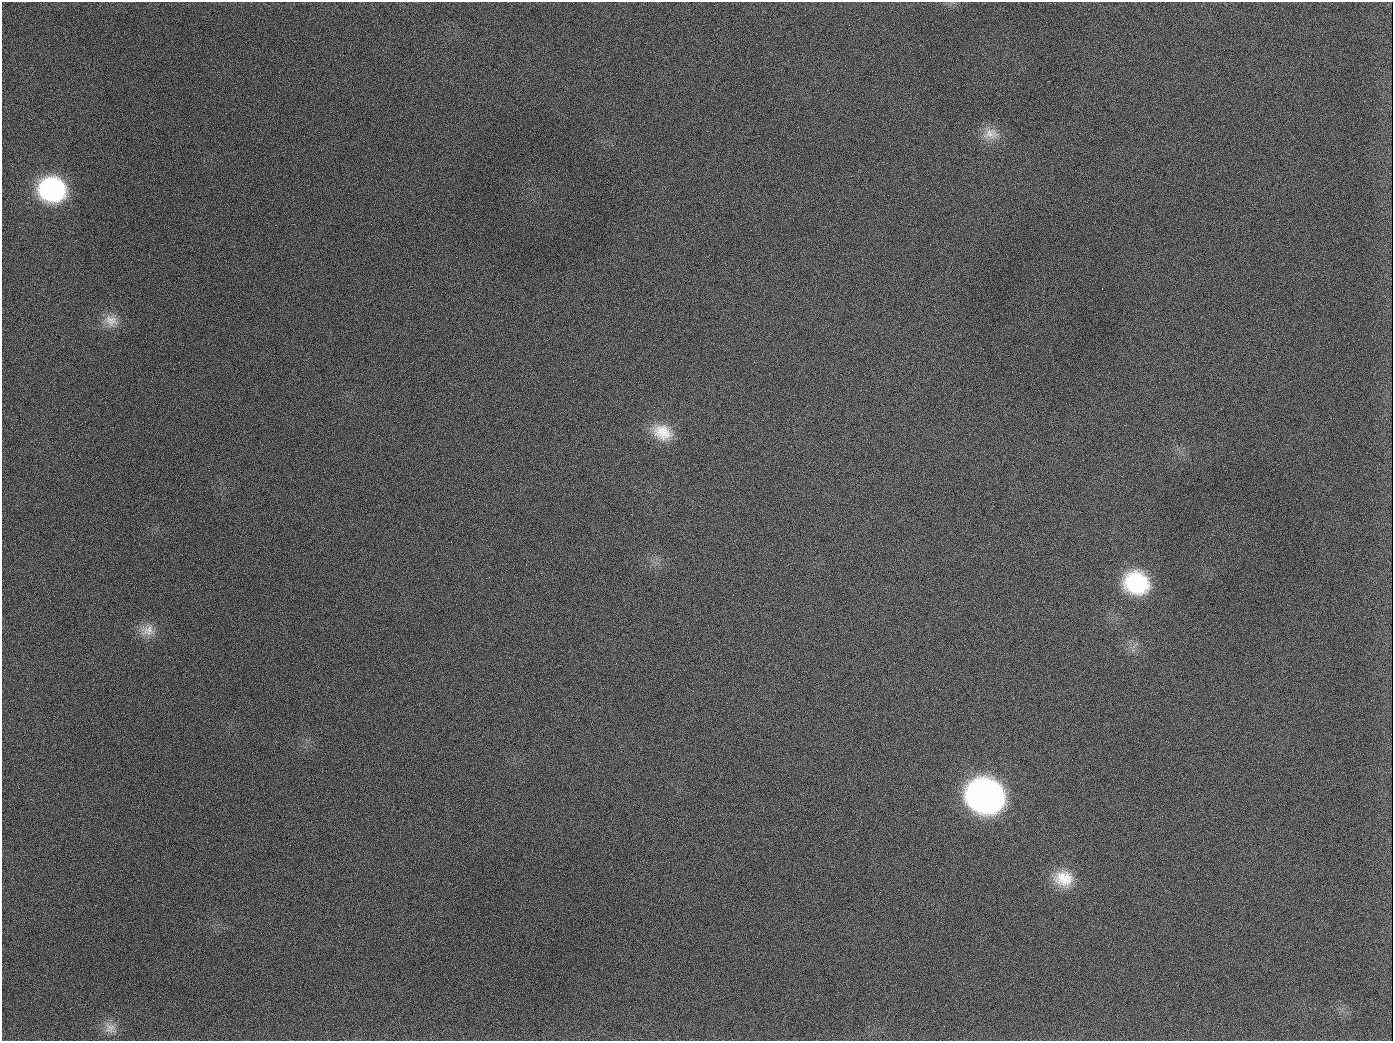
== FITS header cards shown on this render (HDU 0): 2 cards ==
NAXIS1  =                 1391
NAXIS2  =                 1039

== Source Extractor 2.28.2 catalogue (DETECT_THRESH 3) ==
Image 1391 x 1039 px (HDU 0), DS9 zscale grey, 1 PNG px = 1 image px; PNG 1395 x 1043 px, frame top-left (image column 1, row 1039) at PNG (2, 2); no overlay
Background 1880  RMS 79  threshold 236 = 3 sigma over >= 5 px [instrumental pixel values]
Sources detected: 11; all 11 listed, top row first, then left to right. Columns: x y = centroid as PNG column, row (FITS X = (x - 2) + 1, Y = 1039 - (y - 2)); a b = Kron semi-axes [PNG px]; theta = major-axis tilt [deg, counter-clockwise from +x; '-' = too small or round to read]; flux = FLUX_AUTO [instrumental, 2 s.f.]
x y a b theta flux
189 126 2 2 - 6.1e+03
991 134 24 15 5 8.6e+04
52 189 25 22 -13 7.4e+05
111 320 19 15 -26 7.7e+04
662 432 27 20 -26 1.5e+05
1136 583 26 22 -20 4.7e+05
148 630 20 16 26 7.9e+04
986 796 26 23 -22 3.3e+06
1064 878 25 21 -11 1.6e+05
944 1026 3 2 - 4.0e+03
110 1028 16 14 1 5.9e+04